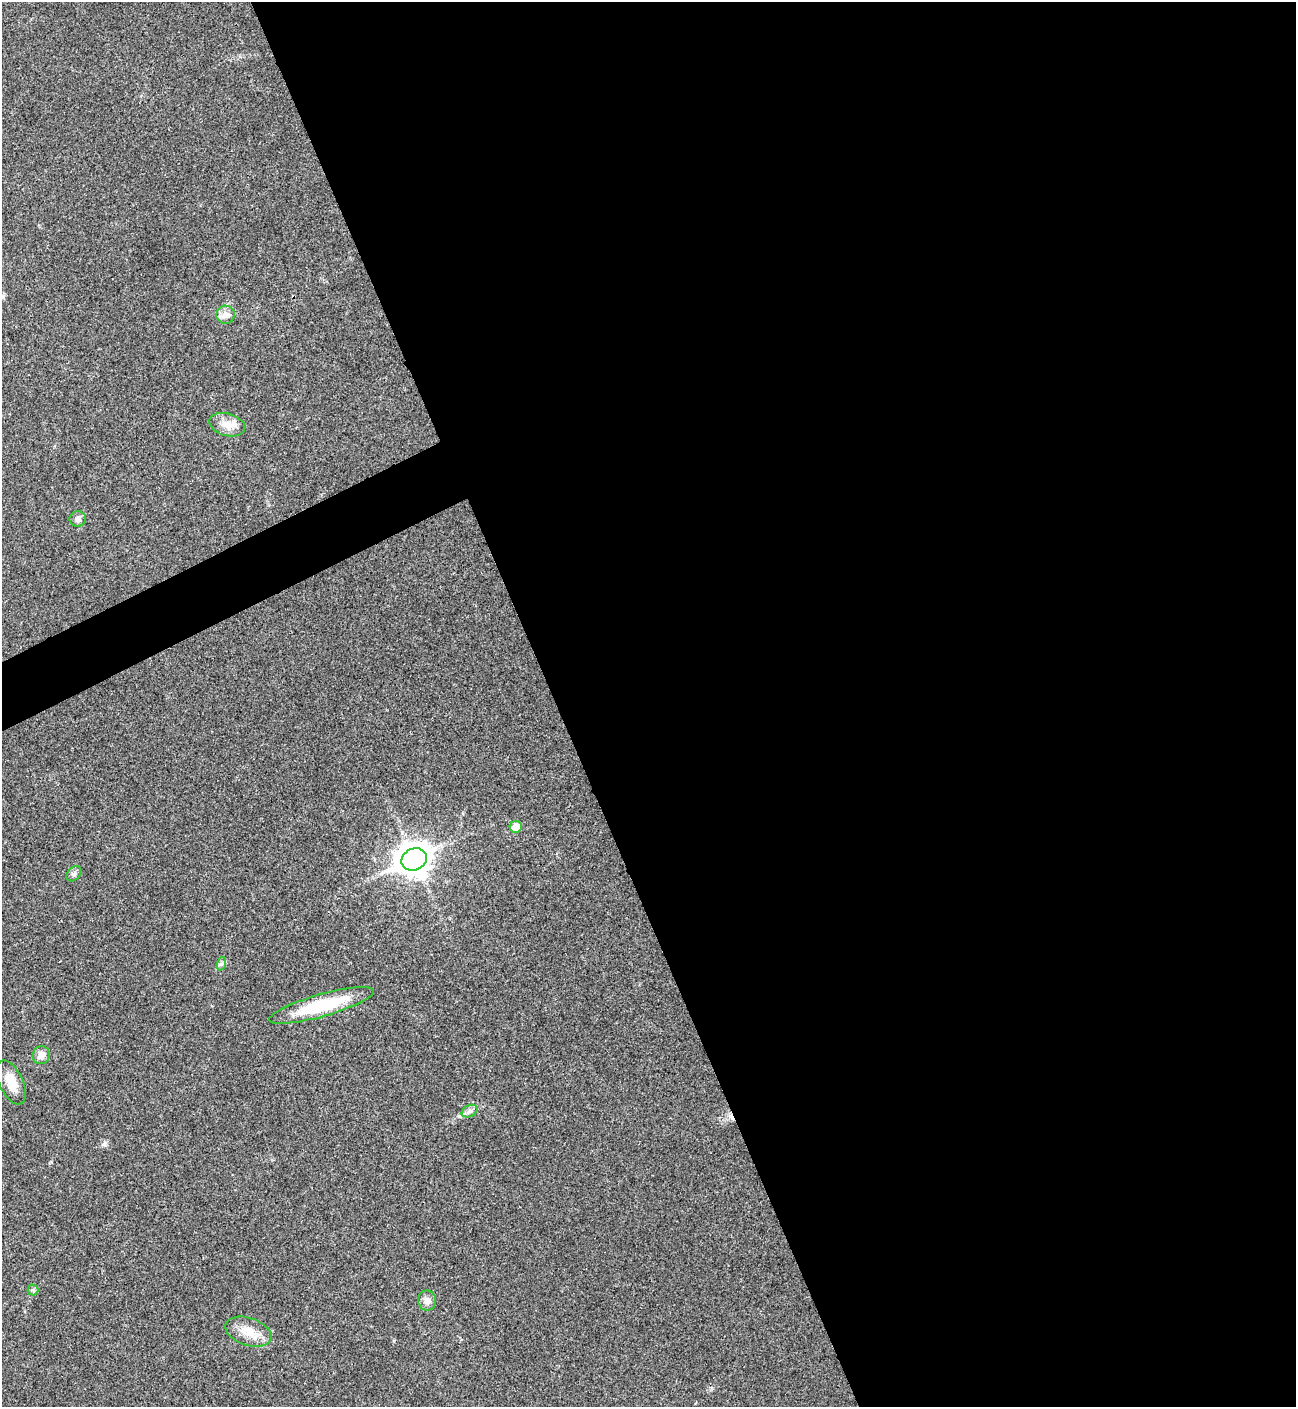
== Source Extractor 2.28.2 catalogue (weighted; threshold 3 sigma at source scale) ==
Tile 8 of 4 x 4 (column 4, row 2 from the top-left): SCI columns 4171-5464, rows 2815-4219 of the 5619 x 5631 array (HDU 1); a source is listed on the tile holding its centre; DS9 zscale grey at full resolution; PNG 1298 x 1409 px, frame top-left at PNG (2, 2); each listed source drawn as its Kron ellipse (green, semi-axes under 4 px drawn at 4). Shown black and unused: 59% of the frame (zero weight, under 3 of 4 exposures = <1% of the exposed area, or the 3 px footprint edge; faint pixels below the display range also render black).
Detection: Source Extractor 2.28.2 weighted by HDU 2 'WHT'; one run over the whole footprint, this tile lists its part. Background 0.0201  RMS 0.0039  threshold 0.0176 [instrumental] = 3 sigma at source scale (4.5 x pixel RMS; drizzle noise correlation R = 1.50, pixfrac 1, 0.05/0.05 arcsec/px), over >= 5 px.
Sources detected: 15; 1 cosmic-ray / hot-pixel residue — neither listed nor drawn; the other 14 listed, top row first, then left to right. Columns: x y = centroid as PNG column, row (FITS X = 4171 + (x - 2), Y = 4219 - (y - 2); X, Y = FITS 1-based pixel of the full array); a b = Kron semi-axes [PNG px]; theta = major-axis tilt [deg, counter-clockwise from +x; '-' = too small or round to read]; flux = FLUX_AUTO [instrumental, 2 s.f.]
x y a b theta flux
225 315 9 9 - 2.1
227 425 18 11 -16 4.6
78 519 8 7 - 1.5
516 827 6 5 - 4.7
414 859 13 10 25 570
74 874 9 6 50 1.1
221 964 7 4 71 0.74
322 1005 54 11 16 21
41 1055 9 8 - 2.7
11 1082 23 11 -65 6.2
469 1111 8 5 28 1.3
33 1290 5 5 - 0.73
427 1300 10 9 - 2.2
249 1332 24 13 -19 6.3
Unlisted compact peaks at least as high as the median listed source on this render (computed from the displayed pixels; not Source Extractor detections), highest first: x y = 104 1144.